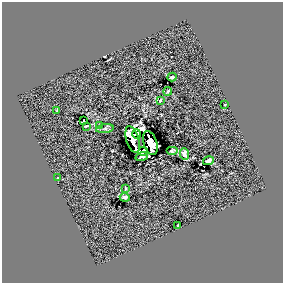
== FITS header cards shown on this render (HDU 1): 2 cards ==
NAXIS1  =                  281 /
NAXIS2  =                  281 /

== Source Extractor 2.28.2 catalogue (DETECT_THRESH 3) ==
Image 281 x 281 px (HDU 1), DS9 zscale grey, 1 PNG px = 1 image px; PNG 285 x 285 px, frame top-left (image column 1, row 281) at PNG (2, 2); each listed source drawn as its Kron ellipse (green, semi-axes under 4 px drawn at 4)
Background 0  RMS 34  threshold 102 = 3 sigma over >= 5 px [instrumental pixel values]
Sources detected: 24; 3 with non-positive FLUX_AUTO (blend fragments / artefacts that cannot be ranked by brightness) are neither listed nor drawn; the other 21 listed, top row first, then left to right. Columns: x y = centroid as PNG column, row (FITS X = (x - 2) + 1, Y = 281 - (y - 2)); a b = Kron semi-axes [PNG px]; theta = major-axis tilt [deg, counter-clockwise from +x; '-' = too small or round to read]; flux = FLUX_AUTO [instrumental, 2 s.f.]
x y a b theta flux
172 77 4 2 - 3500
168 91 4 2 - 2300
160 100 3 2 - 1900
225 105 3 2 - 1900
57 110 3 2 - 1300
83 121 3 2 - 1400
86 126 4 2 - 2100
100 126 3 2 - 2300
105 129 9 4 9 5400
137 134 5 4 - 8500
133 140 14 6 -73 43000
150 143 12 6 -73 53000
143 151 5 3 - 8700
172 151 6 4 0 4500
184 154 6 4 -85 6700
142 157 6 4 18 5800
208 161 5 3 - 5900
58 177 2 2 - 1600
125 188 3 2 - 1700
125 197 5 3 - 4900
178 225 3 3 - 4900
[3 non-positive-flux detections neither listed nor drawn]